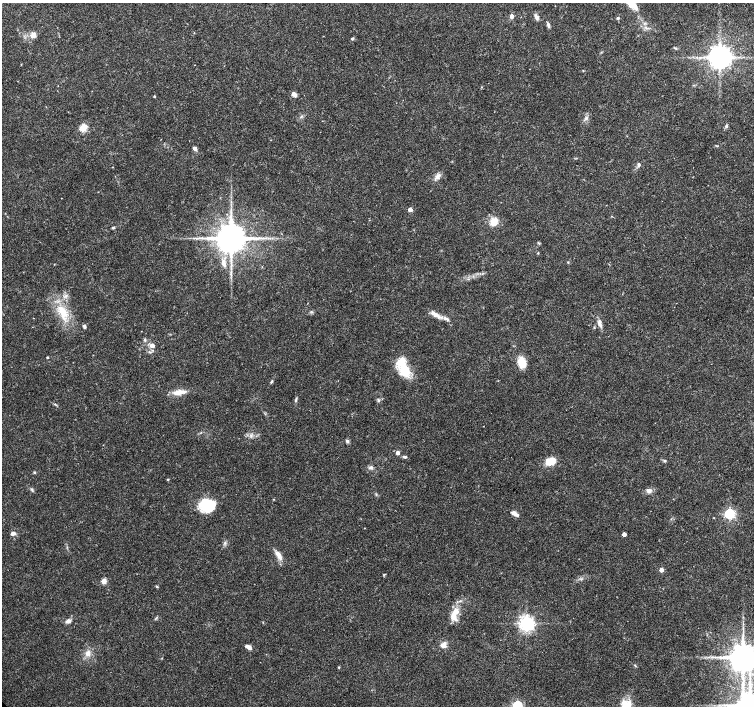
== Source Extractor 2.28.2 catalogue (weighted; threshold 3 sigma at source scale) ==
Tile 10 of 4 x 4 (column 2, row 3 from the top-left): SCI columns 1511-3014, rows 1574-2981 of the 6030 x 6030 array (HDU 1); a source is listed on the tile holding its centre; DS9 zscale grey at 2 x 2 block average (1 PNG px = mean of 2 x 2 image px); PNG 756 x 708 px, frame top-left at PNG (2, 3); no overlay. Shown black and unused: <1% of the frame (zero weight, under 3 of 4 exposures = <1% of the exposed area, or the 3 px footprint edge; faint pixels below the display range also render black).
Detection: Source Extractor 2.28.2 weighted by HDU 2 'WHT'; one run over the whole footprint, this tile lists its part. Background 0.0237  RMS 0.0019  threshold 0.00866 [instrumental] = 3 sigma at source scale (4.5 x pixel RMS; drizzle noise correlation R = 1.50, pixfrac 1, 0.0396/0.0396 arcsec/px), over >= 5 px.
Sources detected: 83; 1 long thin detection or spike segment (spike, bleed or trail) — not listed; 3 inside a brighter listed object's ellipse — not listed separately; the other 79 listed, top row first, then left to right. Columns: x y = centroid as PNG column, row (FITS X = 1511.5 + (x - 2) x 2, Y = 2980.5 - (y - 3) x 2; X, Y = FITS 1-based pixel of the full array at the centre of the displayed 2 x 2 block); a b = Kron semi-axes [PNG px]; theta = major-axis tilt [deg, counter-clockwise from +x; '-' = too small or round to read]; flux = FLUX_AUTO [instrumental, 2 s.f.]
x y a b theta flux
512 16 5 4 - 1.8
536 17 8 4 -62 1.6
618 18 3 3 - 0.74
548 25 7 4 -85 1.1
33 35 6 6 - 2.9
352 39 3 2 - 0.65
675 48 5 2 - 0.43
719 57 5 5 - 580
21 64 2 2 - 0.24
482 87 3 2 - 0.28
294 94 6 5 - 1.7
154 96 2 2 - 0.54
586 118 5 3 - 0.9
726 126 5 4 - 0.86
83 128 3 3 - 23
195 148 6 4 -49 1.4
639 165 6 4 70 0.88
437 177 12 5 49 2.1
410 209 3 3 - 5.1
611 216 2 2 - 0.26
494 222 11 9 73 4.8
113 228 4 3 - 0.56
231 238 7 6 - 1200
538 253 3 2 - 0.34
223 262 8 5 88 2
568 262 3 2 - 0.31
65 296 3 2 - 0.57
62 312 19 9 -58 9.6
435 315 17 6 -26 3.6
600 324 11 5 -71 2
84 326 5 3 - 1
141 331 2 2 - 0.14
145 340 5 4 - 0.74
152 345 3 3 - 3.7
149 352 4 3 - 0.59
47 357 2 2 - 0.57
402 360 3 3 - 17
522 362 11 7 -75 7.7
404 370 22 12 -57 12
271 381 5 3 - 0.62
179 392 17 6 8 4.9
296 400 5 2 - 0.61
378 400 5 3 - 0.68
55 404 4 2 - 0.39
251 436 5 2 - 0.75
347 441 5 4 - 0.95
398 453 3 3 - 2.4
405 457 5 3 - 0.78
550 461 12 8 22 6.7
665 461 4 3 - 0.51
371 467 5 5 - 1.2
34 472 3 3 - 0.58
168 479 3 3 - 0.38
32 490 6 2 -54 0.62
649 491 6 6 - 1.8
274 499 3 2 - 0.25
207 505 16 14 -5 15
514 513 9 4 -34 2.3
729 514 4 4 - 65
364 528 2 2 - 0.2
13 533 6 4 7 1.6
624 534 3 3 - 3.1
279 555 15 5 -61 3.3
661 570 3 3 - 3.5
384 575 3 2 - 0.32
104 581 3 3 - 8.8
157 587 3 3 - 0.42
454 615 20 8 70 7.2
156 618 5 2 - 0.39
69 621 6 5 - 1.5
526 623 4 4 - 180
443 645 8 7 - 2.6
249 647 4 4 - 2.3
88 653 8 6 -45 2.4
743 657 6 6 - 1000
339 667 3 2 - 0.32
625 705 13 9 -73 5.8
750 705 6 6 - 900
517 706 4 4 - 47
Isophote crosses this tile's border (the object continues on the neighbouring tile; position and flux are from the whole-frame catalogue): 4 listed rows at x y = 743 657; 625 705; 750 705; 517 706
Diffuse or blended objects may show on this block-average render without a row.